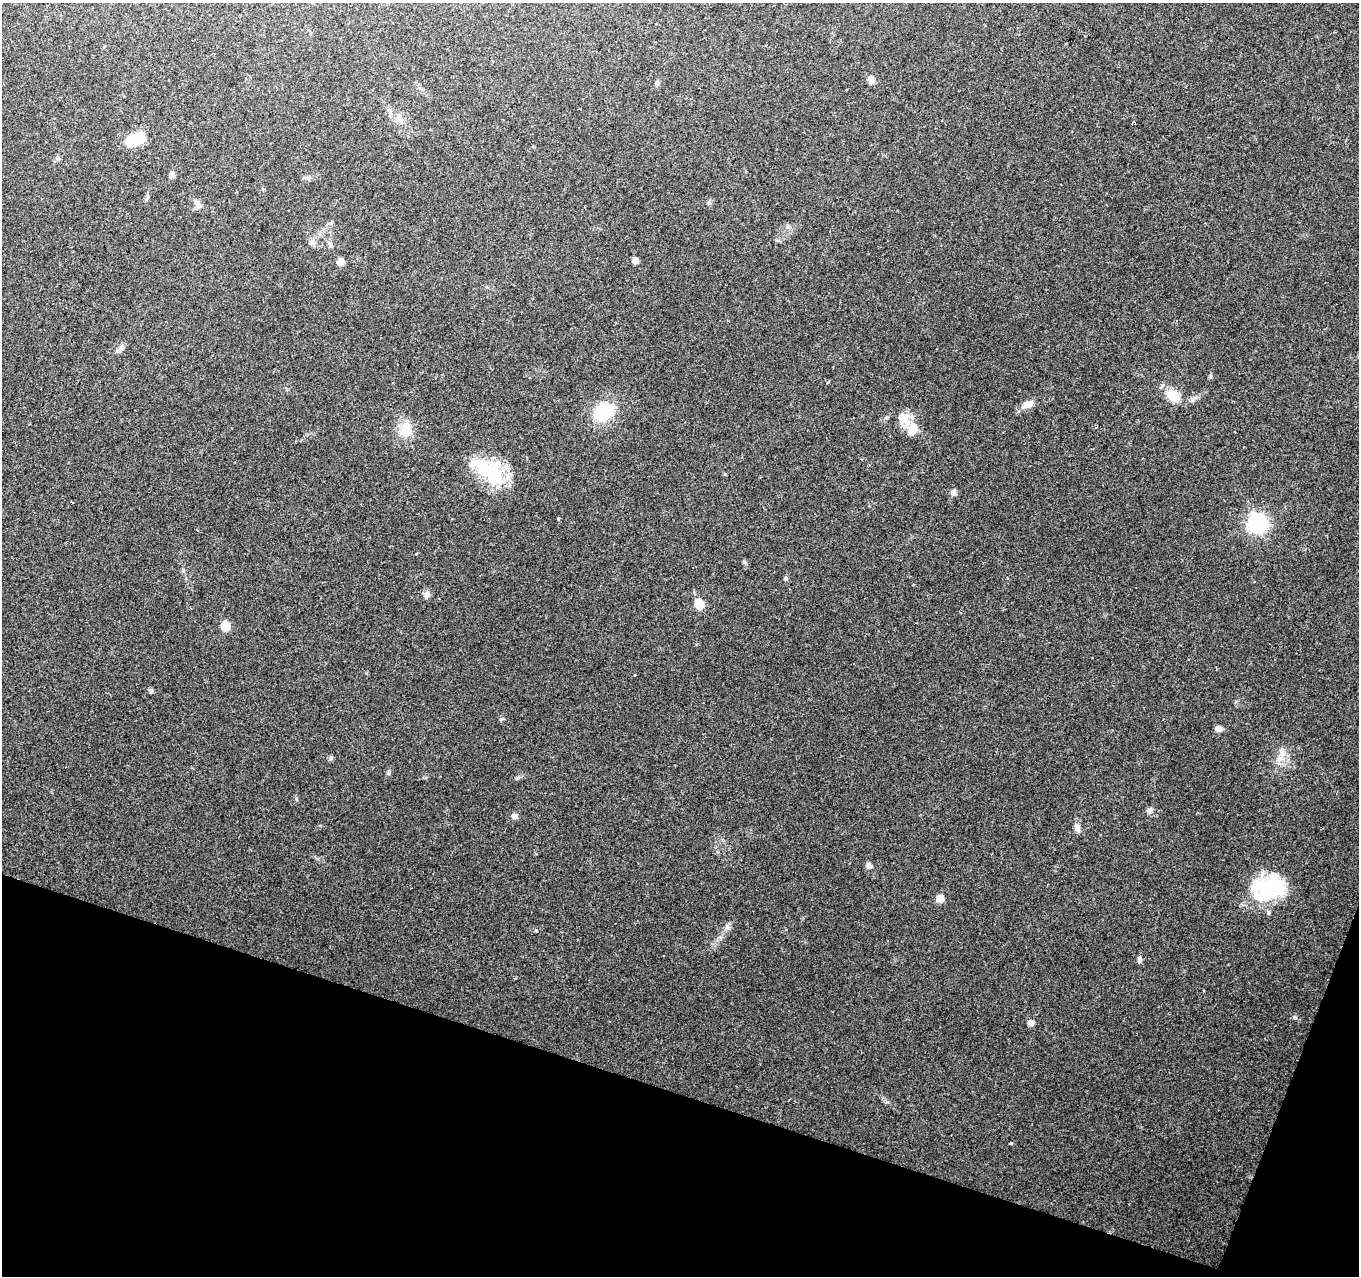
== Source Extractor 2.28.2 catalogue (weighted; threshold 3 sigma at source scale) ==
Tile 15 of 4 x 4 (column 3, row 4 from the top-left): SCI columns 2716-4072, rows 214-1487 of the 5437 x 5586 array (HDU 1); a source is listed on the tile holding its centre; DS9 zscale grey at full resolution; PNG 1361 x 1278 px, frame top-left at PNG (2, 3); no overlay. Shown black and unused: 16% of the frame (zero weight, under 2 of 3 exposures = <1% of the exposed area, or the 3 px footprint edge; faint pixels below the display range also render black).
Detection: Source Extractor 2.28.2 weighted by HDU 2 'WHT'; one run over the whole footprint, this tile lists its part. Background 0.1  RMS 0.0067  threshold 0.0302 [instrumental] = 3 sigma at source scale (4.5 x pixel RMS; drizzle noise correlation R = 1.50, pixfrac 1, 0.0396/0.0396 arcsec/px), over >= 5 px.
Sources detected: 49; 3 inside a brighter object's white glare — not listed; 2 inside a brighter listed object's ellipse — not listed separately; the other 44 listed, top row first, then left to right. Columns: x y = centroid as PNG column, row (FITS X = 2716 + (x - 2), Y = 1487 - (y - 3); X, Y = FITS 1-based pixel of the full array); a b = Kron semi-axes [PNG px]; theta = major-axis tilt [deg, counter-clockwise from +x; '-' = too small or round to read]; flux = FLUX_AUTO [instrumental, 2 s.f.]
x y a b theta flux
871 80 9 7 -86 3.5
399 119 14 9 -74 5.2
135 139 20 11 29 22
57 158 6 5 - 1.4
172 174 8 6 -85 1.9
709 202 7 5 70 1.4
197 204 14 7 -61 3.3
312 242 10 7 -19 2.8
330 245 9 5 72 1.7
635 261 5 5 - 4
340 262 6 6 - 6.7
120 349 14 6 51 2.8
1173 395 16 11 -34 13
1028 404 15 9 25 5.9
603 412 20 17 34 32
903 418 20 14 -63 9.7
913 429 16 12 72 11
406 430 22 16 -89 12
490 472 50 19 -33 44
954 493 8 7 - 2.7
559 519 4 3 - 2.1
1257 523 8 8 - 280
417 553 3 3 - 0.69
744 562 6 5 - 1
786 579 5 5 - 1.2
427 594 10 8 73 2.7
699 604 6 6 - 27
225 626 6 6 - 24
634 675 3 2 - 1.3
151 691 6 6 - 1.2
1218 729 8 7 - 3.1
331 758 7 5 68 1.2
1280 758 13 9 21 6.1
1149 811 9 6 32 2.1
514 816 7 6 - 2.8
1077 828 11 8 -70 3.2
869 866 8 6 -39 2.9
1273 887 32 28 -45 42
940 899 6 6 - 7.7
727 927 7 5 90 1.7
1139 959 8 6 -83 2
1295 1018 6 4 -1 1.1
1031 1023 6 5 - 3.6
1011 1143 3 3 - 1.7
Unlisted compact peaks at least as high as the median listed source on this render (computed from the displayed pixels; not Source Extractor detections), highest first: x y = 389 773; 296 799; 1210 376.